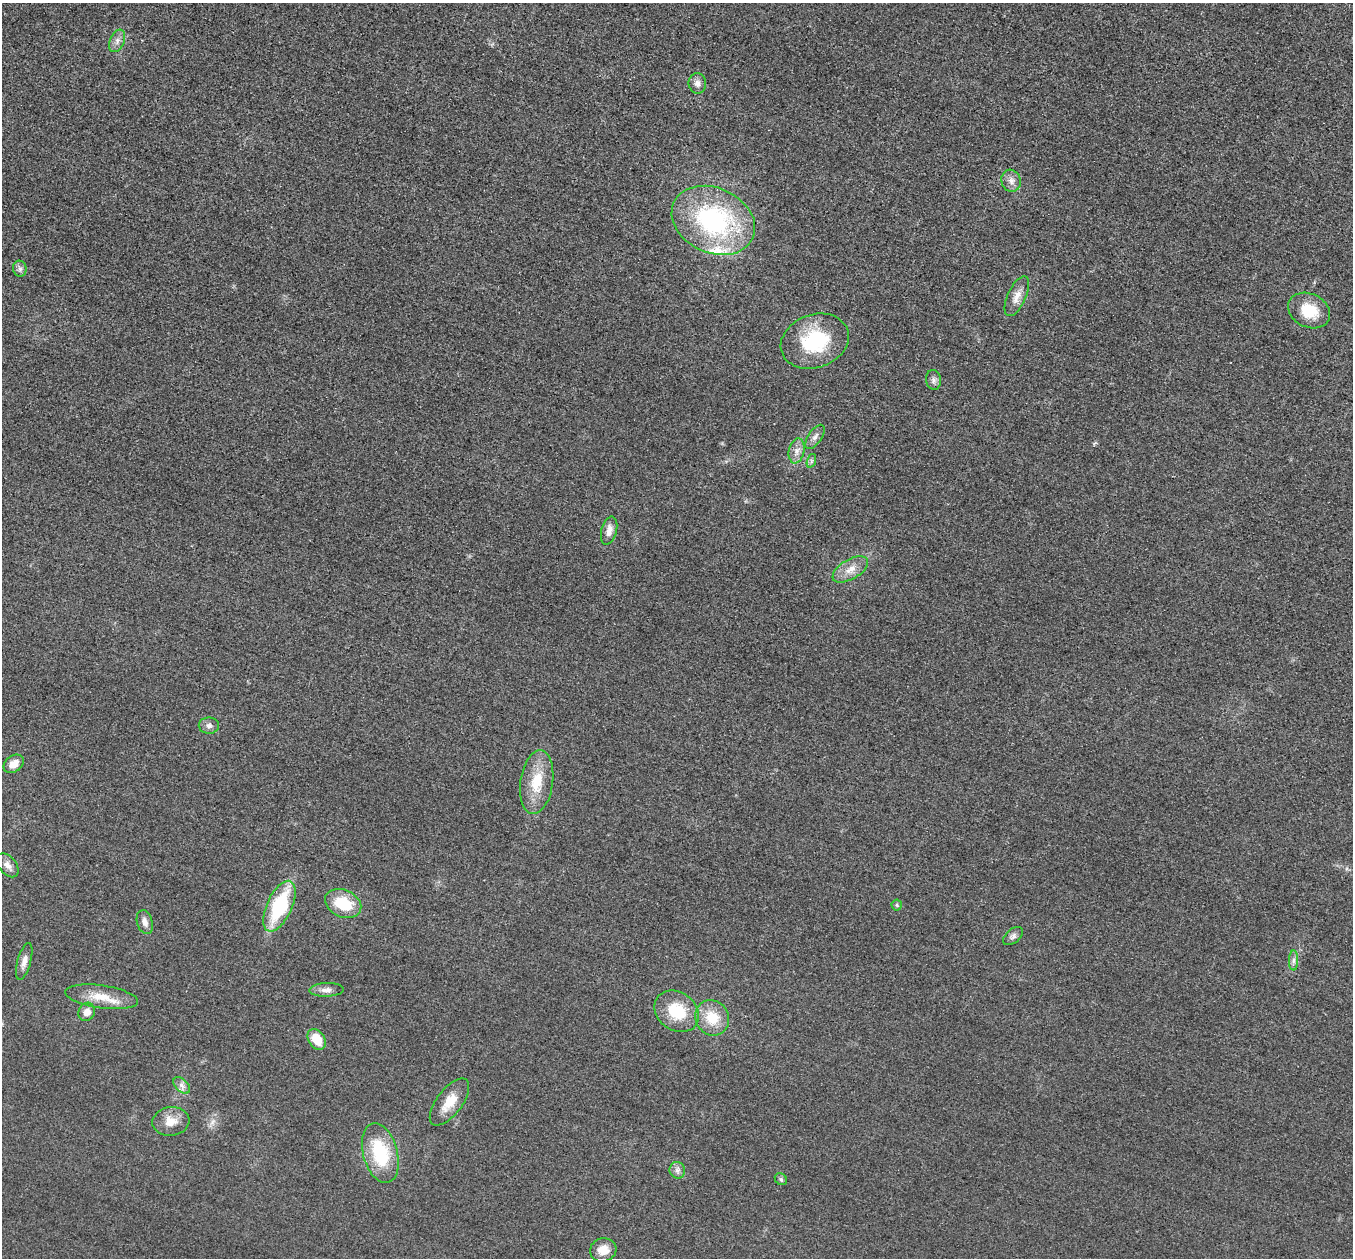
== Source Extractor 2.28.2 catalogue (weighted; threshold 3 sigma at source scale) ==
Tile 10 of 4 x 4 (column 2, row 3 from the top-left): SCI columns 1385-2735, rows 1453-2708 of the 5458 x 5501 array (HDU 1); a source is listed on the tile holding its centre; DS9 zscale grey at full resolution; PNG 1355 x 1260 px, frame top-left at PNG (2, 3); each listed source drawn as its Kron ellipse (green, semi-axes under 4 px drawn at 4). Nothing masked; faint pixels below the display range render black.
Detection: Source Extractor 2.28.2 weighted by HDU 2 'WHT'; one run over the whole footprint, this tile lists its part. Background 0.0197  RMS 0.0051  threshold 0.0228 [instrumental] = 3 sigma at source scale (4.5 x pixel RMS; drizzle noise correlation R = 1.50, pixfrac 1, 0.05/0.05 arcsec/px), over >= 5 px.
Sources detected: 40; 1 too faint to see at this stretch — neither listed nor drawn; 1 inside a brighter listed object's ellipse — not listed separately; the other 38 listed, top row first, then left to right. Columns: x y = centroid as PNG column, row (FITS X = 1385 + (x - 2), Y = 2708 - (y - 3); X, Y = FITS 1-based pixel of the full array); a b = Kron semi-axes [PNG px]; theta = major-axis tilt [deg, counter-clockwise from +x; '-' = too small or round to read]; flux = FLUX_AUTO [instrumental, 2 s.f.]
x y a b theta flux
117 41 12 7 68 2.7
697 83 10 8 -82 2.6
1011 181 11 9 -73 3.1
713 220 43 32 -25 82
20 269 8 7 - 1.6
1017 296 21 9 65 5.2
1309 310 22 16 -26 15
815 341 35 26 20 35
934 380 10 7 -81 1.9
815 437 14 6 55 2.6
797 451 12 7 79 3.5
811 461 7 4 72 1.1
609 531 14 7 75 3.7
850 569 20 9 30 6
209 726 10 8 0 2.2
14 764 11 8 37 4.9
537 782 32 16 82 16
8 865 14 8 -50 3.5
343 903 19 13 -24 17
897 905 5 5 - 0.77
279 906 27 12 65 38
145 922 12 7 -74 2.9
1013 936 12 7 40 1.8
1294 960 10 4 89 1.8
24 961 19 6 74 3.7
326 990 17 7 2 3
102 997 37 11 -8 11
677 1011 24 19 -36 19
87 1012 9 8 - 3.8
712 1018 18 16 -56 13
317 1039 11 8 -56 9.7
182 1085 10 6 -45 2.1
449 1102 28 12 53 10
171 1121 18 14 8 7
380 1153 31 17 -75 30
677 1170 8 7 - 2.1
781 1179 6 5 - 1
603 1250 13 11 15 6.4